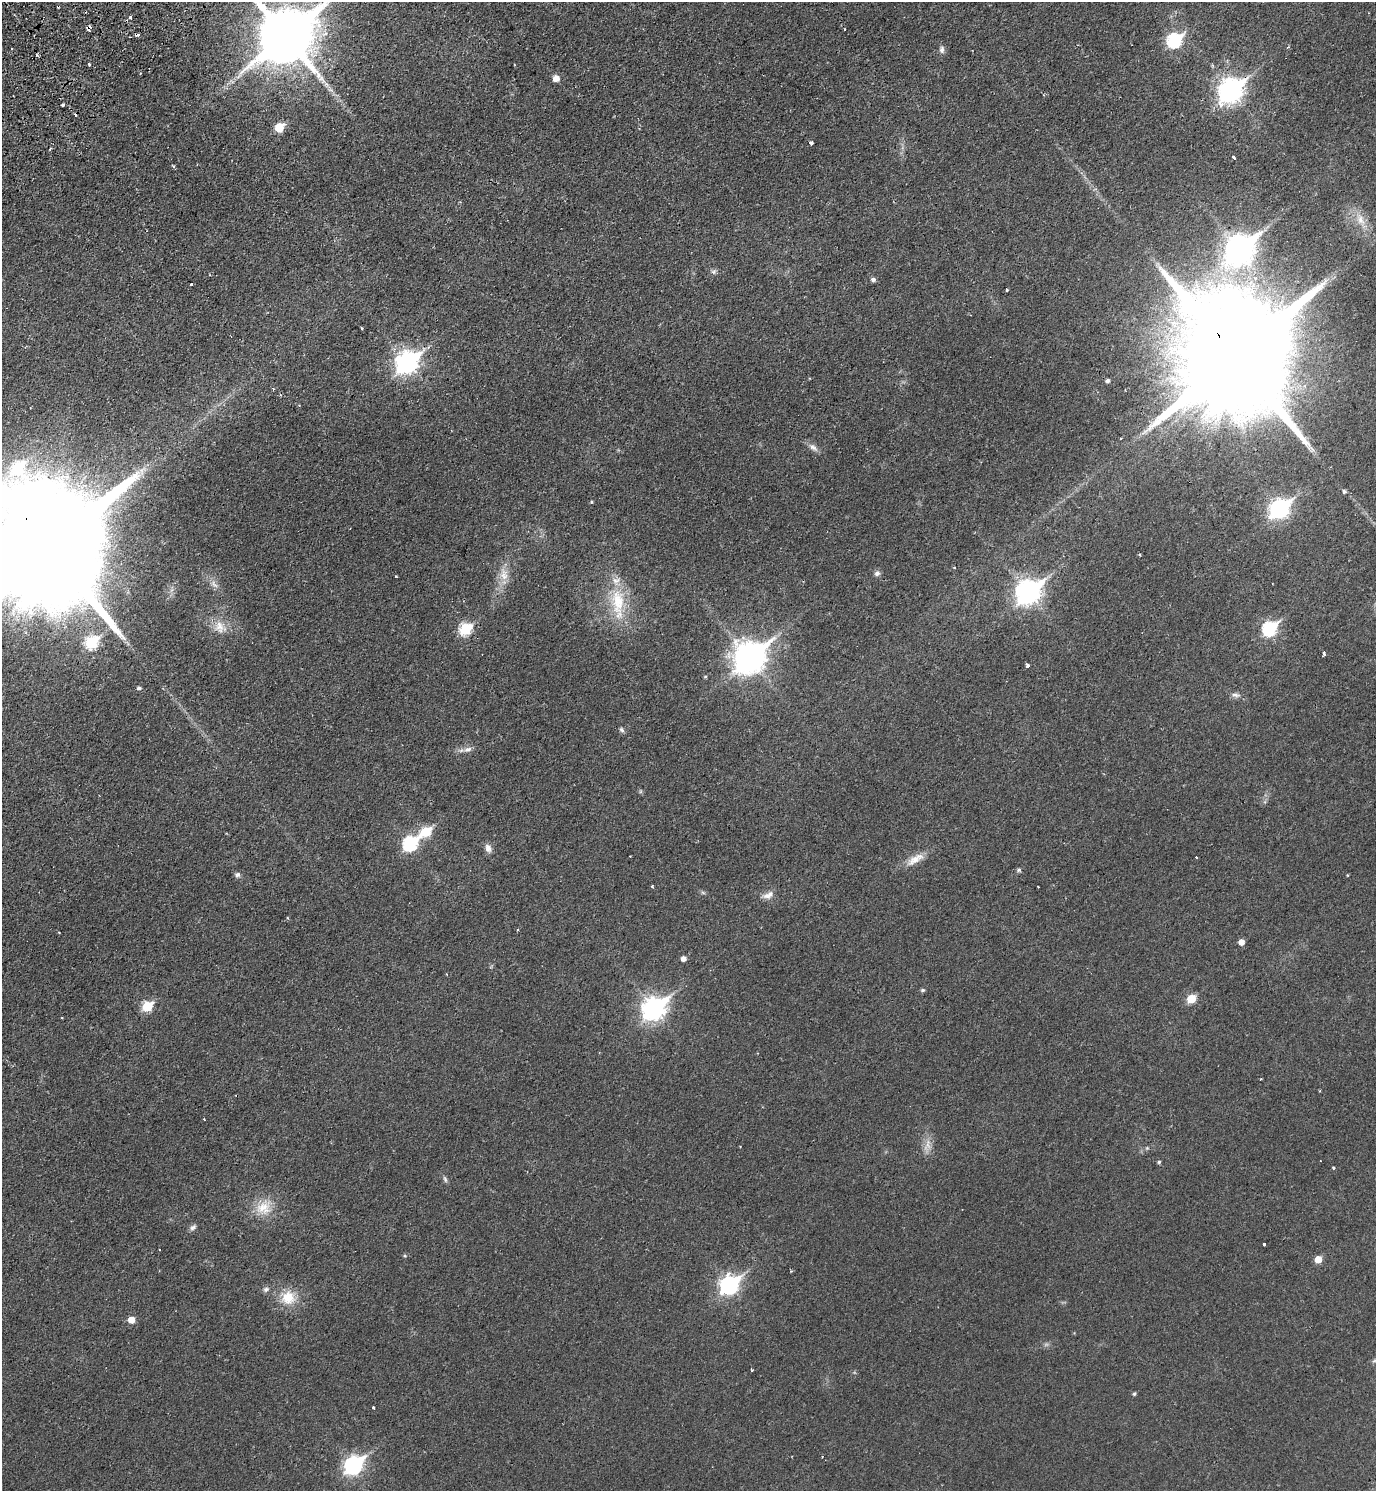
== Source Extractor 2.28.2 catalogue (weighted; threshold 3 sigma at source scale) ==
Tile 11 of 4 x 4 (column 3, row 3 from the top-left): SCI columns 2950-4323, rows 1540-3028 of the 6038 x 6054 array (HDU 1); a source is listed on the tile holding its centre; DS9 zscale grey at full resolution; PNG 1378 x 1493 px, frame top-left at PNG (2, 2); no overlay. Shown black and unused: <1% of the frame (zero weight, under 2 of 3 exposures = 3% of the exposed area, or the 3 px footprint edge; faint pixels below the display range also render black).
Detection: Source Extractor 2.28.2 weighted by HDU 2 'WHT'; one run over the whole footprint, this tile lists its part. Background 0.0233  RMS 0.0048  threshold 0.0216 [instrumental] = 3 sigma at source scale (4.5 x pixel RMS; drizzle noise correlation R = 1.50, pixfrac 1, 0.05/0.05 arcsec/px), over >= 5 px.
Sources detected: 93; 1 too faint to see at this stretch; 5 cosmic-ray / hot-pixel residue — not listed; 1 inside a brighter listed object's ellipse — not listed separately; the other 86 listed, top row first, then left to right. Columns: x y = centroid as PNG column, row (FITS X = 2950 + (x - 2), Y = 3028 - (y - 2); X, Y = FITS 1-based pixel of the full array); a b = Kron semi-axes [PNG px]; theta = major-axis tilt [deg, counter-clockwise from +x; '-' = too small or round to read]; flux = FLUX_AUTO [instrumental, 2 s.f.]
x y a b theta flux
88 27 6 4 46 2.5
285 35 18 17 - 3700
1174 40 8 7 - 66
942 50 10 6 90 1.6
89 64 3 3 - 1.3
556 78 5 5 - 4.5
1231 90 11 9 43 330
63 105 3 3 - 1.1
279 127 6 6 - 16
811 143 4 3 - 1.7
50 149 4 2 - 0.51
1233 157 4 3 - 5.5
173 166 4 4 - 0.57
1360 219 19 11 -65 6.8
1239 249 13 10 44 500
714 272 8 6 0 1.2
873 280 5 5 - 1.4
191 284 3 3 - 0.77
1007 290 3 3 - 0.68
361 328 3 3 - 1.2
1236 358 47 27 -54 25000
407 362 10 8 40 270
1108 381 4 4 - 1.2
273 389 3 2 - 1.2
813 447 15 7 -39 2.4
1344 491 6 5 - 1.3
591 502 4 4 - 0.47
1280 509 10 8 38 180
49 549 52 28 -55 28000
954 567 3 3 - 0.54
877 573 8 7 - 1.5
504 574 19 12 -77 6.3
396 576 4 2 - 0.34
214 584 13 7 -45 2.6
1028 592 11 9 40 340
618 602 43 19 -88 22
220 627 19 16 -46 7.1
1270 628 8 7 - 63
466 629 7 6 - 39
92 642 8 6 41 41
1324 653 4 3 - 5.3
749 657 13 10 39 690
1028 665 4 3 - 2.6
705 676 5 4 - 0.51
139 688 6 4 7 0.99
1235 695 13 6 -6 1.9
621 730 7 5 -51 1
468 749 13 8 12 2.6
426 831 8 6 32 23
410 843 8 7 - 65
488 848 12 8 -77 2.5
915 859 28 10 32 6.3
1019 870 5 5 - 1
237 875 7 7 - 1.4
1348 875 2 2 - 0.46
652 886 3 3 - 0.52
1038 887 3 2 - 0.63
703 893 7 4 -19 0.76
768 895 15 9 28 3.2
288 918 3 3 - 0.61
518 929 3 2 - 0.39
1241 942 5 5 - 3.6
684 958 5 5 - 2.5
923 990 5 4 - 0.86
1191 999 6 5 - 14
147 1006 6 6 - 24
654 1008 11 8 38 290
204 1119 3 2 - 0.34
927 1145 21 8 73 4.3
1159 1162 4 4 - 0.8
1334 1168 3 3 - 0.74
445 1179 10 4 -69 1.1
263 1208 23 18 6 11
193 1227 10 6 45 1.4
1264 1244 3 3 - 0.94
405 1256 5 4 - 0.62
1318 1259 6 5 - 6.4
729 1285 9 8 - 150
266 1289 8 6 28 1.4
288 1298 20 19 - 11
131 1320 6 6 - 5.1
1375 1361 10 5 40 1.1
752 1370 3 2 - 0.48
1134 1394 5 4 - 0.76
373 1407 3 3 - 0.88
354 1465 9 7 42 140
Overlapping masked pixels (flux is a lower limit): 4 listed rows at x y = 88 27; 1231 90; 1236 358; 49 549
Isophote crosses this tile's border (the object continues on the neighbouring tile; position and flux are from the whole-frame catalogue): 3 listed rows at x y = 285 35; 49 549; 1375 1361